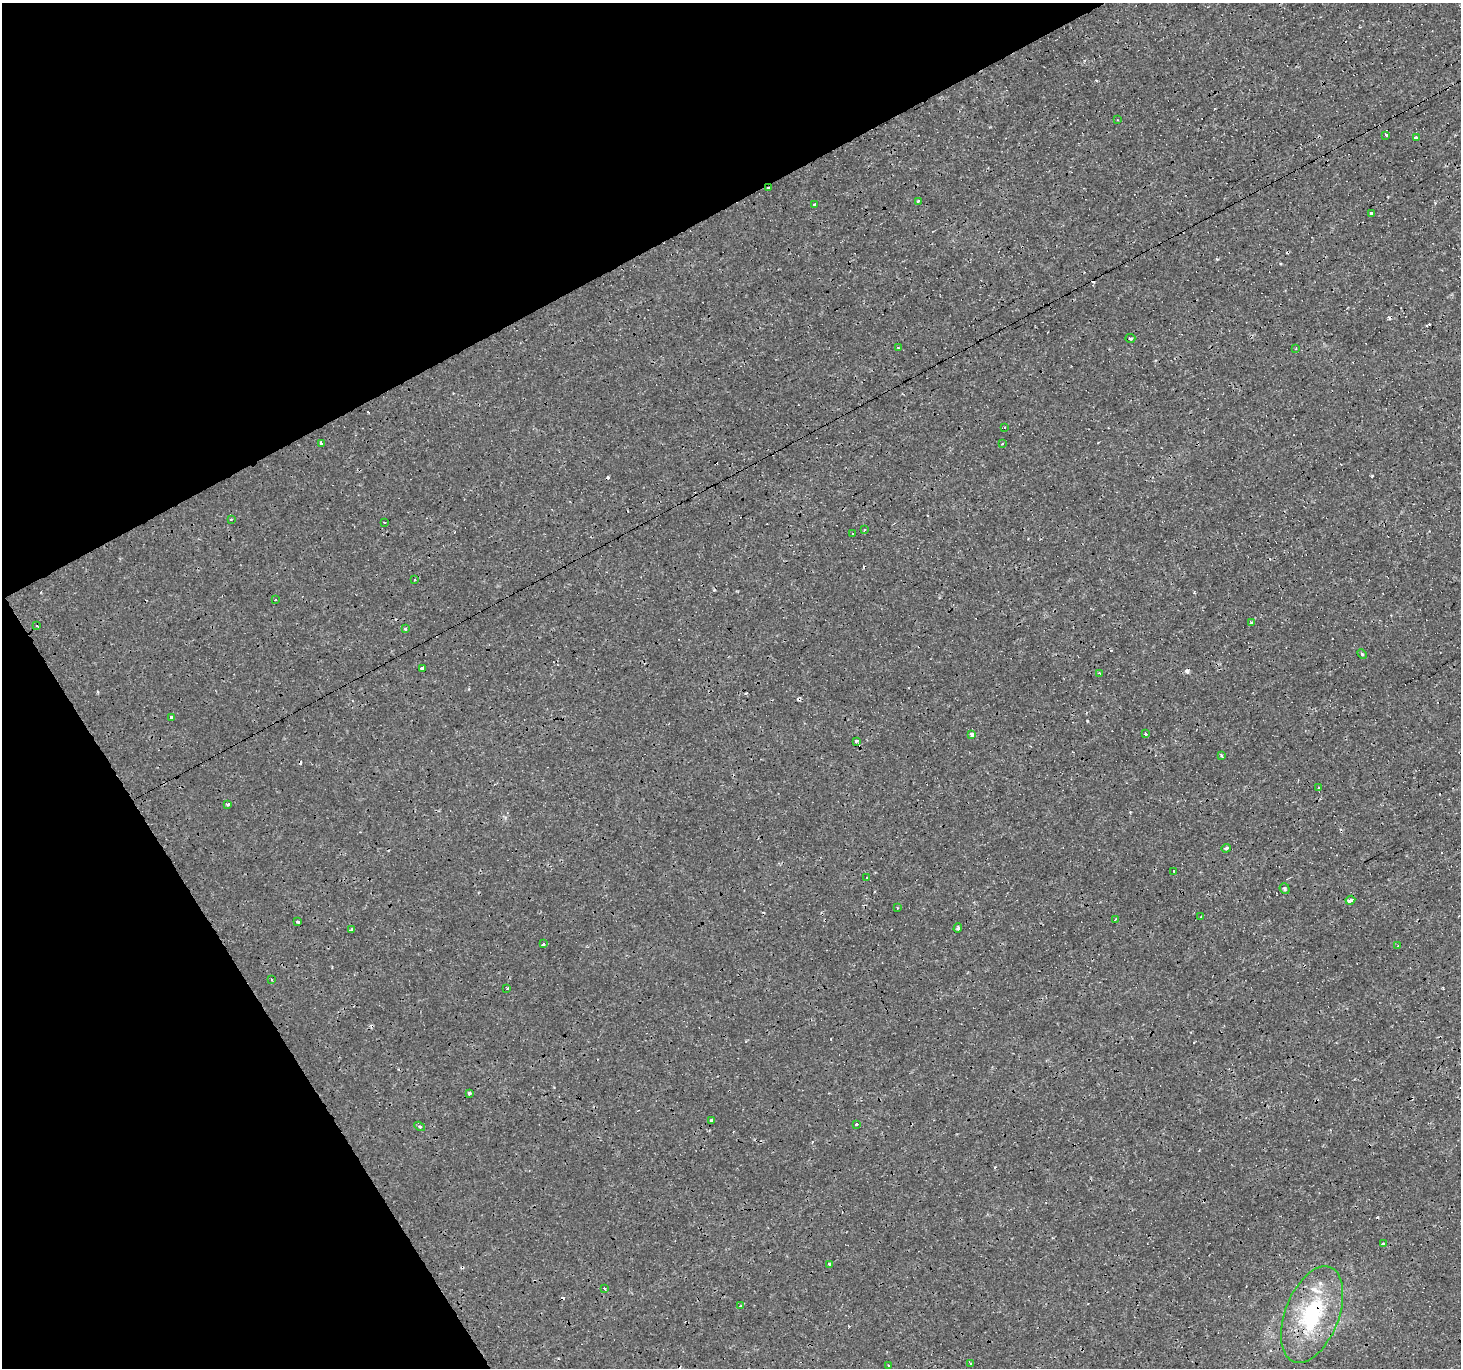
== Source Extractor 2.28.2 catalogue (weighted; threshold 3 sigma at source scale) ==
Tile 5 of 4 x 4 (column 1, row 2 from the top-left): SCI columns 1-1459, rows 2837-4202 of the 5836 x 5734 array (HDU 1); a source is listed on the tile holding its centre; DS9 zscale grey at full resolution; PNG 1463 x 1370 px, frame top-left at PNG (2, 3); each listed source drawn as its Kron ellipse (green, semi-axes under 4 px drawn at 4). Shown black and unused: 26% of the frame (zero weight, under 3 of 4 exposures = <1% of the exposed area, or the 3 px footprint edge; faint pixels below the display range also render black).
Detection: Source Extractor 2.28.2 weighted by HDU 2 'WHT'; one run over the whole footprint, this tile lists its part. Background 0.00119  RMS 9.0e-04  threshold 0.00407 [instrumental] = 3 sigma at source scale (4.5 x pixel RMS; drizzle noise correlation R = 1.50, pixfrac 1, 0.0396/0.0396 arcsec/px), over >= 5 px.
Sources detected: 89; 31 cosmic-ray / hot-pixel residue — neither listed nor drawn; the other 58 listed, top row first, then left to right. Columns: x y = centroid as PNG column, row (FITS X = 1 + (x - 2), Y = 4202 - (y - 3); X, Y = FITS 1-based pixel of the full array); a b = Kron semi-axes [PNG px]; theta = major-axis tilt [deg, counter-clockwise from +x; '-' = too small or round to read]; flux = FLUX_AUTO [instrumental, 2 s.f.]
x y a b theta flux
1118 120 3 2 - 0.069
1386 135 3 3 - 0.4
1416 138 4 3 - 0.67
769 188 3 3 - 0.67
918 201 4 3 - 1.5
815 205 4 3 - 0.88
1371 213 3 3 - 0.36
1130 338 5 3 - 0.12
898 348 3 3 - 0.13
1296 349 3 2 - 0.12
1004 428 3 2 - 0.17
1002 443 3 3 - 0.19
322 444 3 3 - 1
231 519 3 2 - 0.17
384 522 3 2 - 0.11
864 530 3 2 - 0.11
853 534 3 3 - 0.65
415 580 3 3 - 0.44
275 600 3 3 - 0.52
1251 623 3 3 - 0.38
37 626 3 3 - 0.4
405 629 3 3 - 0.13
1362 654 5 3 - 0.12
422 668 3 3 - 0.69
1100 673 4 3 - 0.31
171 717 3 3 - 0.45
1145 734 3 3 - 0.28
972 735 3 3 - 4.8
856 741 3 2 - 0.44
1222 756 3 3 - 0.78
1319 788 3 3 - 0.74
227 804 4 3 - 0.15
1226 848 4 3 - 0.2
1174 871 3 3 - 0.52
866 878 3 2 - 0.18
1285 889 5 5 - 0.15
1350 900 5 3 - 0.59
898 908 3 2 - 0.12
1201 917 3 2 - 0.11
1115 919 3 2 - 0.2
298 922 3 3 - 0.15
958 928 5 3 - 0.16
351 930 4 3 - 1
544 944 3 3 - 0.33
1398 946 3 2 - 0.083
272 980 3 2 - 0.075
507 989 3 2 - 0.13
469 1093 3 3 - 1.8
712 1120 4 3 - 0.61
856 1125 3 3 - 1.5
420 1126 6 4 -32 0.16
1383 1244 3 3 - 0.42
829 1264 3 3 - 2.3
604 1288 3 3 - 0.49
741 1306 4 3 - 0.86
1312 1315 51 27 69 8.7
971 1364 3 3 - 0.44
888 1365 3 2 - 0.12
Overlapping masked pixels (flux is a lower limit): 2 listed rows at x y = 769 188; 1312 1315
Unlisted compact peaks at least as high as the median listed source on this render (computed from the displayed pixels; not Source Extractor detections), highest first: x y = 1372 476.